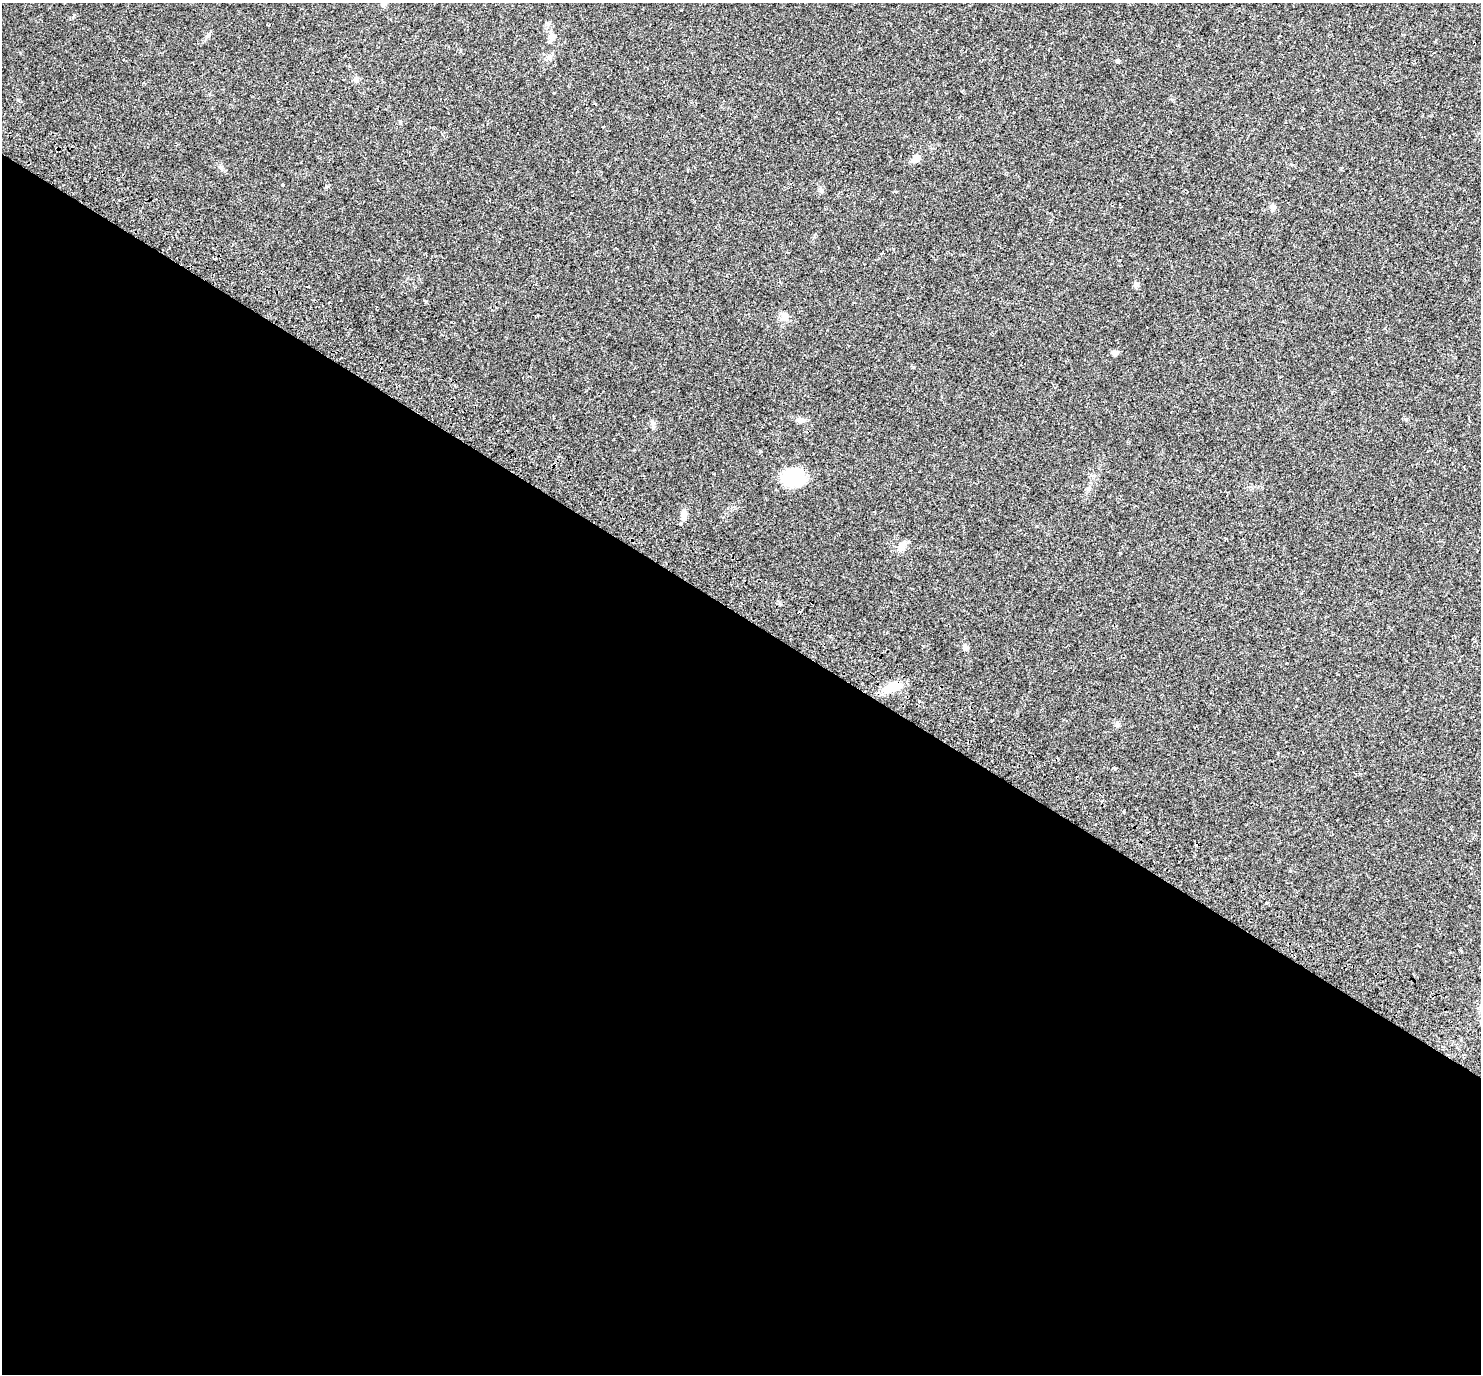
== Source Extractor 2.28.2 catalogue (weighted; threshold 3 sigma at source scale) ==
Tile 14 of 4 x 4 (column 2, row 4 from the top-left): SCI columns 1557-3035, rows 350-1721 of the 6063 x 6123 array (HDU 1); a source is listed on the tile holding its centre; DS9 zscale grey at full resolution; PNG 1483 x 1376 px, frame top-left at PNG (2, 3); no overlay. Shown black and unused: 55% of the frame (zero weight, under 2 of 3 exposures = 5% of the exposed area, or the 3 px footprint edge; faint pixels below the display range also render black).
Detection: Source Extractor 2.28.2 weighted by HDU 2 'WHT'; one run over the whole footprint, this tile lists its part. Background 0.0333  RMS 0.0039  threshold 0.0174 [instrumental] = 3 sigma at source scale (4.5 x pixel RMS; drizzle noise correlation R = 1.50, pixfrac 1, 0.0396/0.0396 arcsec/px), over >= 5 px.
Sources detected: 22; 2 cosmic-ray / hot-pixel residue — not listed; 1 inside a brighter listed object's ellipse — not listed separately; the other 19 listed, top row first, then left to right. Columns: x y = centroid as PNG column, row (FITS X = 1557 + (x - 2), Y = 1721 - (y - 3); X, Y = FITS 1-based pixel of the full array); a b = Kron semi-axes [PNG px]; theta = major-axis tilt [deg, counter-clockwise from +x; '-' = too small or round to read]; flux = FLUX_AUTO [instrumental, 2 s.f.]
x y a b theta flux
383 4 8 6 5 0.93
552 36 8 8 - 1.8
1118 61 4 4 - 0.72
356 80 7 7 - 1.1
916 158 10 8 23 2.1
282 185 4 3 - 0.74
821 190 8 5 -71 0.76
1136 285 8 5 -89 0.87
785 317 12 8 -71 2
1115 353 8 6 20 1.1
801 420 10 7 -6 1.9
653 422 7 4 1 0.66
792 478 22 16 12 19
684 514 13 7 80 1.9
902 546 14 8 62 2.4
965 647 7 6 - 0.98
892 688 26 10 17 6.3
919 701 3 3 - 0.68
1124 812 4 2 - 0.42
Unlisted compact peaks at least as high as the median listed source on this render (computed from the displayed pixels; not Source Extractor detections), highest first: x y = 426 301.